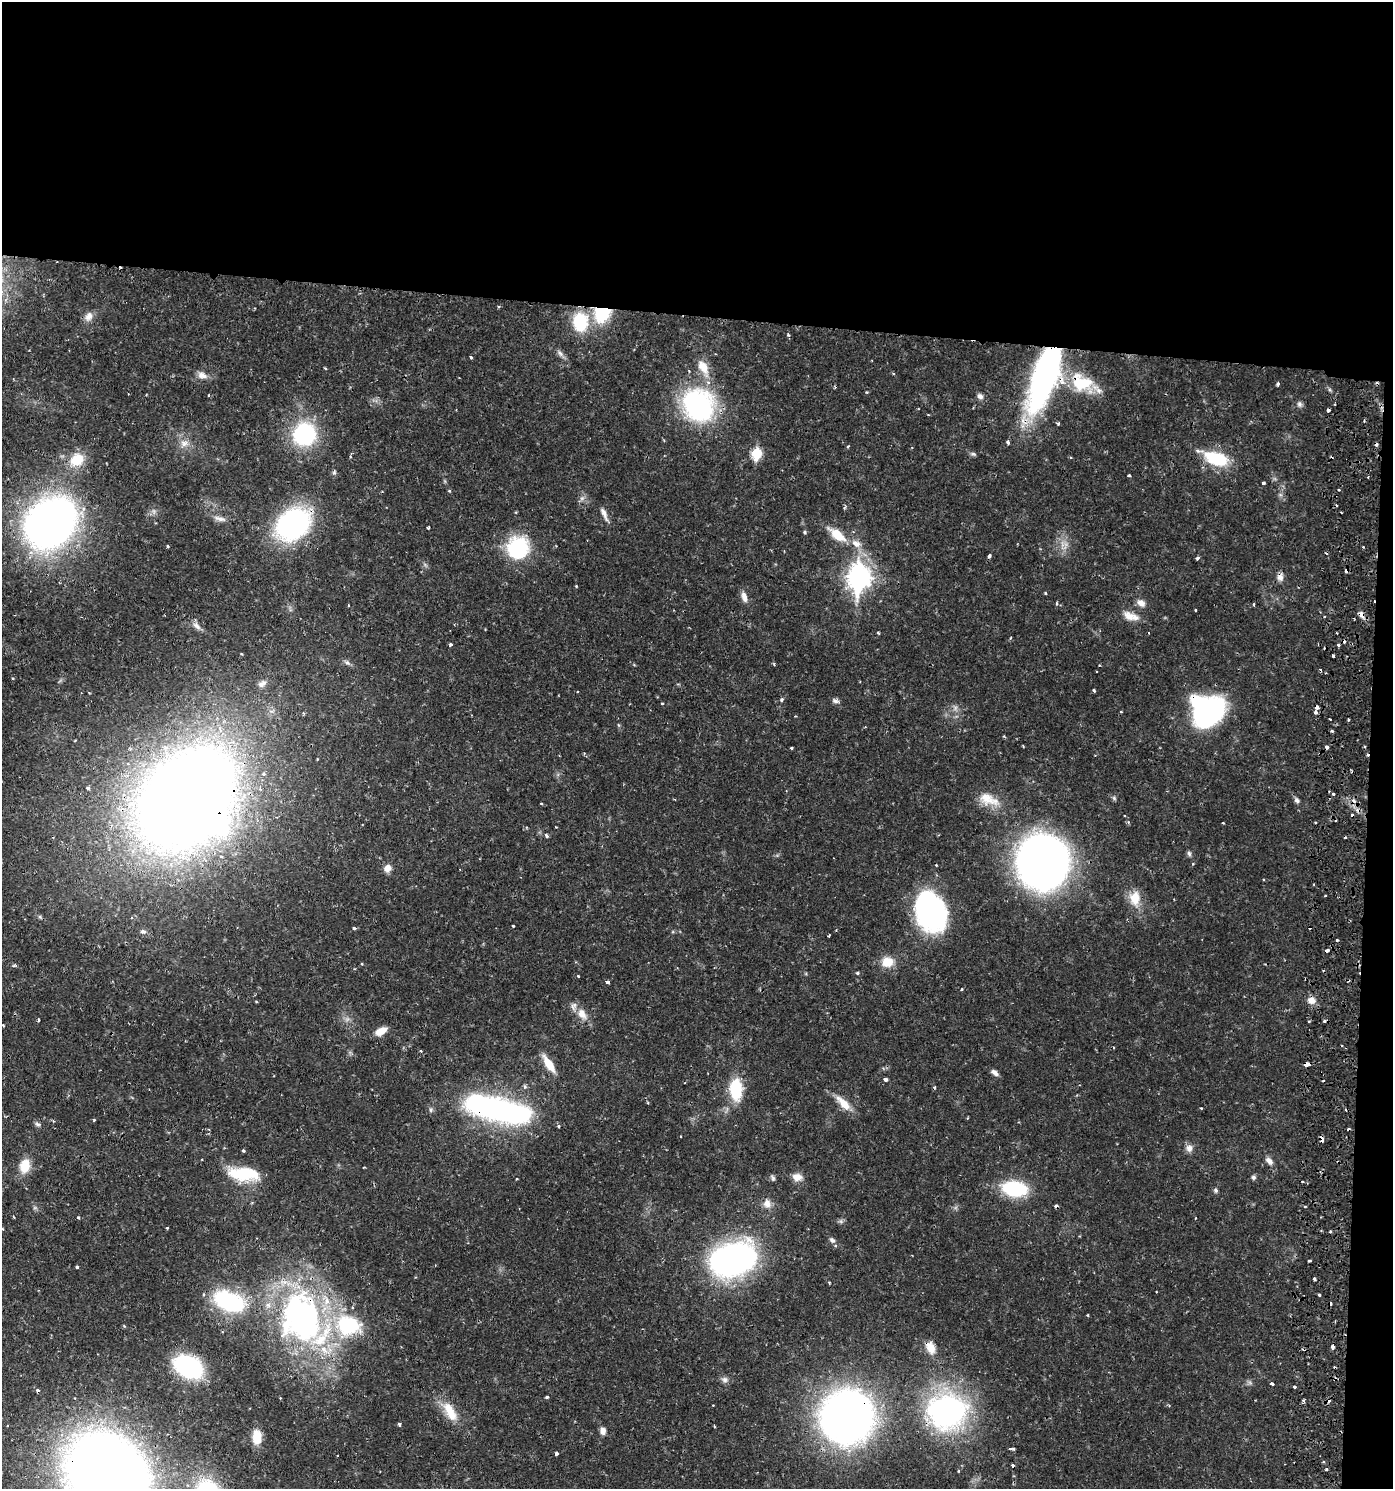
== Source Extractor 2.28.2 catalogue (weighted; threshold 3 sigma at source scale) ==
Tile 3 of 3 x 3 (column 3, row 1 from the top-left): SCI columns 3051-4441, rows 2983-4469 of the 4602 x 4479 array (HDU 1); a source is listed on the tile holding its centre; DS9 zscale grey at full resolution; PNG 1395 x 1491 px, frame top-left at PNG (2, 2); no overlay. Shown black and unused: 23% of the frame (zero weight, under 2 of 3 exposures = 3% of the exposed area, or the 3 px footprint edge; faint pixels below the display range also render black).
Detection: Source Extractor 2.28.2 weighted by HDU 2 'WHT'; one run over the whole footprint, this tile lists its part. Background 0.0304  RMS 0.002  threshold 0.00895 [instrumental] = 3 sigma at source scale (4.5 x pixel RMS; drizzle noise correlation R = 1.50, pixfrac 1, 0.05/0.05 arcsec/px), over >= 5 px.
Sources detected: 217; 3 too faint to see at this stretch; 5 inside a brighter object's white glare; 32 cosmic-ray / hot-pixel residue — not listed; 9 inside a brighter listed object's ellipse — not listed separately; the other 168 listed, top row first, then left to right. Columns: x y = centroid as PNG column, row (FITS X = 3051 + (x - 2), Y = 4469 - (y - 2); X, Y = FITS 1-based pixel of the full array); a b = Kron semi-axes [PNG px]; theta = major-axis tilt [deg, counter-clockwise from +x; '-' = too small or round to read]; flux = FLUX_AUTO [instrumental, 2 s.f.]
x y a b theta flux
602 312 15 13 59 14
89 317 14 10 61 1.4
580 322 22 17 -83 9.4
788 334 4 4 - 0.24
560 353 12 6 -44 0.81
471 357 4 3 - 0.29
325 368 4 3 - 0.18
202 375 13 9 -21 1.3
1045 377 51 18 69 81
1082 383 31 21 -31 9.8
1278 384 4 3 - 0.35
866 392 4 3 - 0.17
980 396 8 6 -42 0.8
1299 404 8 7 - 0.61
698 405 41 37 -50 29
1058 423 3 3 - 0.32
304 434 28 26 44 18
1008 442 4 3 - 0.57
184 443 11 10 - 1.6
848 446 4 3 - 0.2
757 453 7 6 - 11
973 454 10 4 -5 0.41
1215 458 28 12 -20 11
77 460 20 17 32 4.8
334 472 7 5 69 0.37
1129 475 4 3 - 0.39
1368 477 3 2 - 0.16
1263 483 3 3 - 0.3
1339 489 3 3 - 0.28
449 491 4 3 - 0.24
582 498 7 5 44 0.53
516 512 5 3 - 0.2
604 514 19 5 -68 1.1
220 518 18 6 -15 1.2
293 524 25 19 39 56
42 528 28 21 -61 110
428 528 3 3 - 0.26
805 532 5 4 - 0.34
837 535 17 8 -39 5
856 543 14 9 -33 2
167 546 3 3 - 0.31
518 547 28 27 - 12
1363 547 3 3 - 0.16
989 556 4 4 - 0.42
1197 558 3 3 - 0.58
1347 571 4 3 - 0.68
859 577 11 9 85 130
1280 577 9 7 83 1.2
576 586 4 3 - 0.17
1045 593 3 3 - 0.24
744 597 14 7 -75 1.3
1141 603 11 8 -36 1.3
1254 604 3 2 - 0.26
348 605 3 2 - 0.17
1195 610 3 2 - 0.22
1362 615 8 7 - 1.1
1129 616 18 11 -26 2.4
197 626 13 7 -45 1
878 633 4 3 - 0.21
1010 638 4 3 - 0.19
450 644 4 3 - 0.39
1333 655 3 3 - 0.63
347 663 7 6 - 0.57
262 683 13 8 34 1.2
1094 690 3 3 - 0.36
782 699 4 4 - 0.47
835 701 9 6 -15 0.64
662 703 3 2 - 0.23
1317 707 4 4 - 1.3
1121 712 3 2 - 0.14
1315 712 4 3 - 0.73
1206 713 38 25 39 31
1330 719 3 2 - 0.16
1332 731 3 3 - 0.3
1327 747 4 3 - 1.1
792 748 3 3 - 0.21
1333 794 3 3 - 0.52
187 797 77 63 52 410
1114 798 7 4 -46 0.33
989 799 32 14 -21 4.2
1297 800 8 6 -46 0.6
541 803 3 3 - 0.23
1223 823 3 2 - 0.2
546 836 5 4 - 0.49
1189 854 7 5 -85 0.45
1043 862 38 34 90 150
388 868 10 8 45 1.3
1325 896 3 2 - 0.21
1135 898 21 15 -88 3.6
932 912 40 28 -79 34
40 917 6 4 -45 0.33
513 926 3 2 - 0.21
354 928 4 3 - 0.51
143 931 8 6 -10 0.55
829 935 4 2 - 0.2
887 962 15 12 5 3.3
362 964 4 3 - 0.18
14 965 6 4 21 0.3
858 973 4 4 - 0.31
578 976 3 3 - 0.22
607 982 4 3 - 0.59
962 989 4 3 - 0.23
1311 1000 10 9 - 1.6
256 1001 4 3 - 0.17
582 1014 15 10 -59 2.3
38 1020 3 3 - 0.46
1309 1021 4 2 - 0.19
3 1025 3 3 - 0.17
381 1031 14 7 28 2.2
420 1051 4 3 - 0.26
549 1064 23 8 -57 3.3
1307 1064 5 4 - 2
995 1073 10 6 -39 0.85
885 1079 4 4 - 0.81
525 1087 6 5 - 0.41
736 1089 20 12 -89 9.5
844 1103 25 10 -47 3.1
1201 1108 3 3 - 0.15
499 1110 66 20 -13 59
94 1120 4 4 - 0.19
37 1124 9 4 -26 0.47
681 1136 3 2 - 0.2
1322 1139 5 4 - 1.1
1189 1148 10 9 - 1.1
243 1151 4 3 - 0.27
1269 1161 11 6 -43 1
25 1166 16 11 77 3.8
242 1174 38 15 -15 8.4
797 1177 13 9 -10 1.7
1253 1177 6 5 - 0.48
773 1178 8 5 -67 0.45
1015 1189 24 14 -9 14
1216 1190 6 5 - 0.45
767 1203 12 11 - 1.6
167 1228 3 3 - 0.19
3 1229 3 3 - 0.17
1330 1231 3 2 - 0.28
832 1240 8 6 -43 0.58
733 1259 38 25 17 71
1309 1261 3 3 - 0.54
77 1267 3 3 - 0.51
1315 1279 4 3 - 0.62
829 1283 4 3 - 0.17
1319 1295 3 3 - 0.4
229 1301 31 18 -21 21
1087 1315 4 3 - 0.16
302 1318 68 51 -76 66
124 1326 5 5 - 0.19
1333 1346 4 3 - 1.6
930 1347 17 10 -63 2.2
188 1367 21 14 -27 30
725 1380 10 8 -27 0.78
1272 1384 3 3 - 0.7
1295 1387 3 3 - 0.41
547 1397 3 3 - 0.8
1303 1400 4 4 - 0.33
947 1411 40 37 -3 49
450 1412 32 13 -58 4.6
847 1417 39 37 70 140
399 1424 4 3 - 0.4
714 1426 4 2 - 0.17
603 1431 8 7 - 1.1
257 1437 15 9 90 2.9
1010 1449 5 3 - 0.28
556 1453 4 3 - 0.52
1326 1469 3 3 - 0.27
958 1471 4 3 - 0.2
106 1473 47 40 -45 450
Overlapping masked pixels (flux is a lower limit): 20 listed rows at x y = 602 312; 1045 377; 1082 383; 293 524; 1347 571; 1280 577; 1362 615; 1317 707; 1206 713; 1327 747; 187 797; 1307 1064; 499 1110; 1322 1139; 229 1301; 302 1318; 930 1347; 947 1411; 847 1417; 106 1473
Isophote crosses this tile's border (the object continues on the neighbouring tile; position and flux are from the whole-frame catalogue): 1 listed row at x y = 106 1473
Unlisted compact peaks at least as high as the median listed source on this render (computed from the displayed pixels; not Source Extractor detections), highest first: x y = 78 1217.